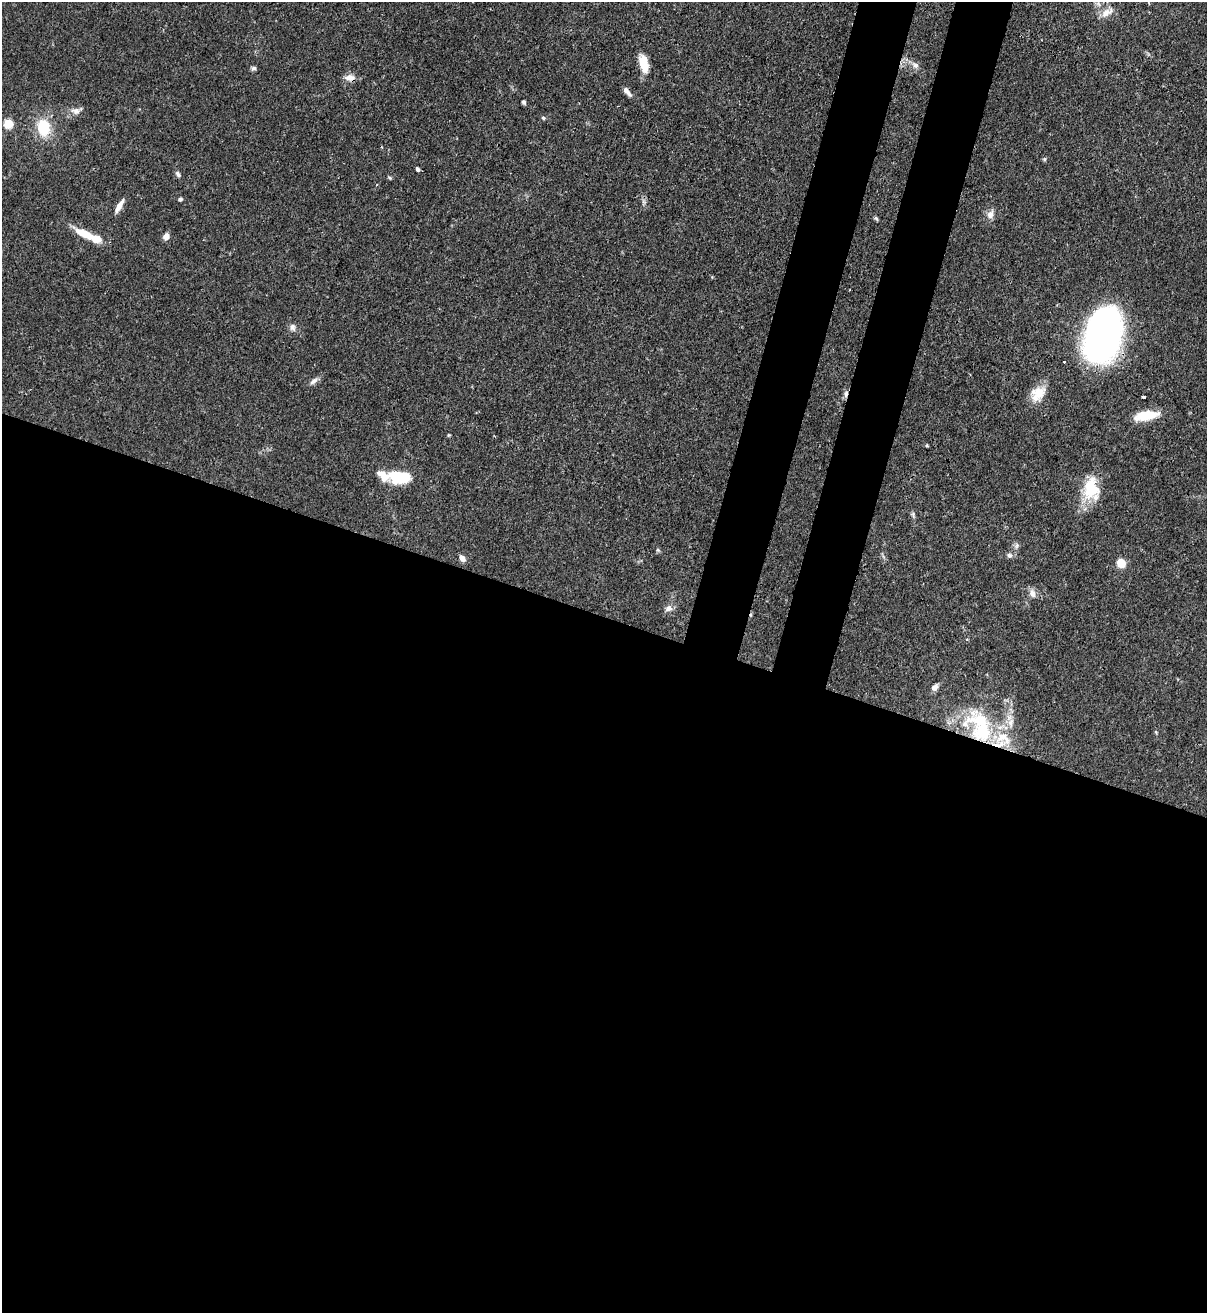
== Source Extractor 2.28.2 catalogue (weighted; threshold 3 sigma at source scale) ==
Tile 14 of 4 x 4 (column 2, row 4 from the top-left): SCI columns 1424-2628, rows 34-1344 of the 5389 x 5307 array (HDU 1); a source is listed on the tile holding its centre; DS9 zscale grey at full resolution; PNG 1209 x 1315 px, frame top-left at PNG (2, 2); no overlay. Shown black and unused: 58% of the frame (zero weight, under 3 of 4 exposures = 7% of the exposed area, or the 3 px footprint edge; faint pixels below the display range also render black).
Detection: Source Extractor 2.28.2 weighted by HDU 2 'WHT'; one run over the whole footprint, this tile lists its part. Background 0.1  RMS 0.0041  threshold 0.0186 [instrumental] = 3 sigma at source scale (4.5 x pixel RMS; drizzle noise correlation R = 1.50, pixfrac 1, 0.05/0.05 arcsec/px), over >= 5 px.
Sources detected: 51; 2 inside a brighter object's white glare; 2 cosmic-ray / hot-pixel residue — not listed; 6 inside a brighter listed object's ellipse — not listed separately; the other 41 listed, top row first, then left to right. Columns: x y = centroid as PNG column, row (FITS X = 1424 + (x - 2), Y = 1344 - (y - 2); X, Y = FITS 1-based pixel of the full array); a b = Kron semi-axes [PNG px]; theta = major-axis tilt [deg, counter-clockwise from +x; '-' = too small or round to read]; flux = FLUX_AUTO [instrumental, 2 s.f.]
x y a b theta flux
1106 12 18 9 32 4
644 63 22 10 -74 7
915 65 10 8 -35 2.2
254 68 7 5 -1 0.94
349 78 14 9 -4 3.1
627 92 13 5 -51 2.1
524 102 5 4 - 0.8
76 111 13 8 -7 2.6
543 118 5 4 - 0.58
8 124 5 5 - 24
44 127 20 15 -81 14
1044 159 5 5 - 0.63
417 169 5 4 - 0.99
178 174 8 5 -52 1.2
390 178 6 4 -31 0.56
180 199 4 4 - 0.83
119 206 17 5 61 3.3
990 214 12 9 67 2.7
876 218 6 5 - 0.65
85 234 23 8 -27 8.9
166 236 7 5 61 2.9
292 327 11 7 -73 1.7
1103 334 46 29 75 170
1064 362 3 3 - 0.65
314 381 12 6 35 1.8
1038 393 22 15 46 7.5
1147 415 22 8 9 14
449 435 4 4 - 0.42
927 445 4 4 - 0.45
394 475 14 11 -44 10
1090 486 31 17 71 13
913 514 9 3 -85 0.83
658 550 7 4 -44 0.61
1009 555 8 6 -41 1.2
462 558 9 6 -50 2.1
1121 563 7 6 - 8.9
1032 593 13 7 -75 2.3
669 608 10 8 26 2.2
935 687 9 7 47 2
1011 723 13 7 71 3.3
982 731 31 28 72 30
Overlapping masked pixels (flux is a lower limit): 3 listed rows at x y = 349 78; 1103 334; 982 731